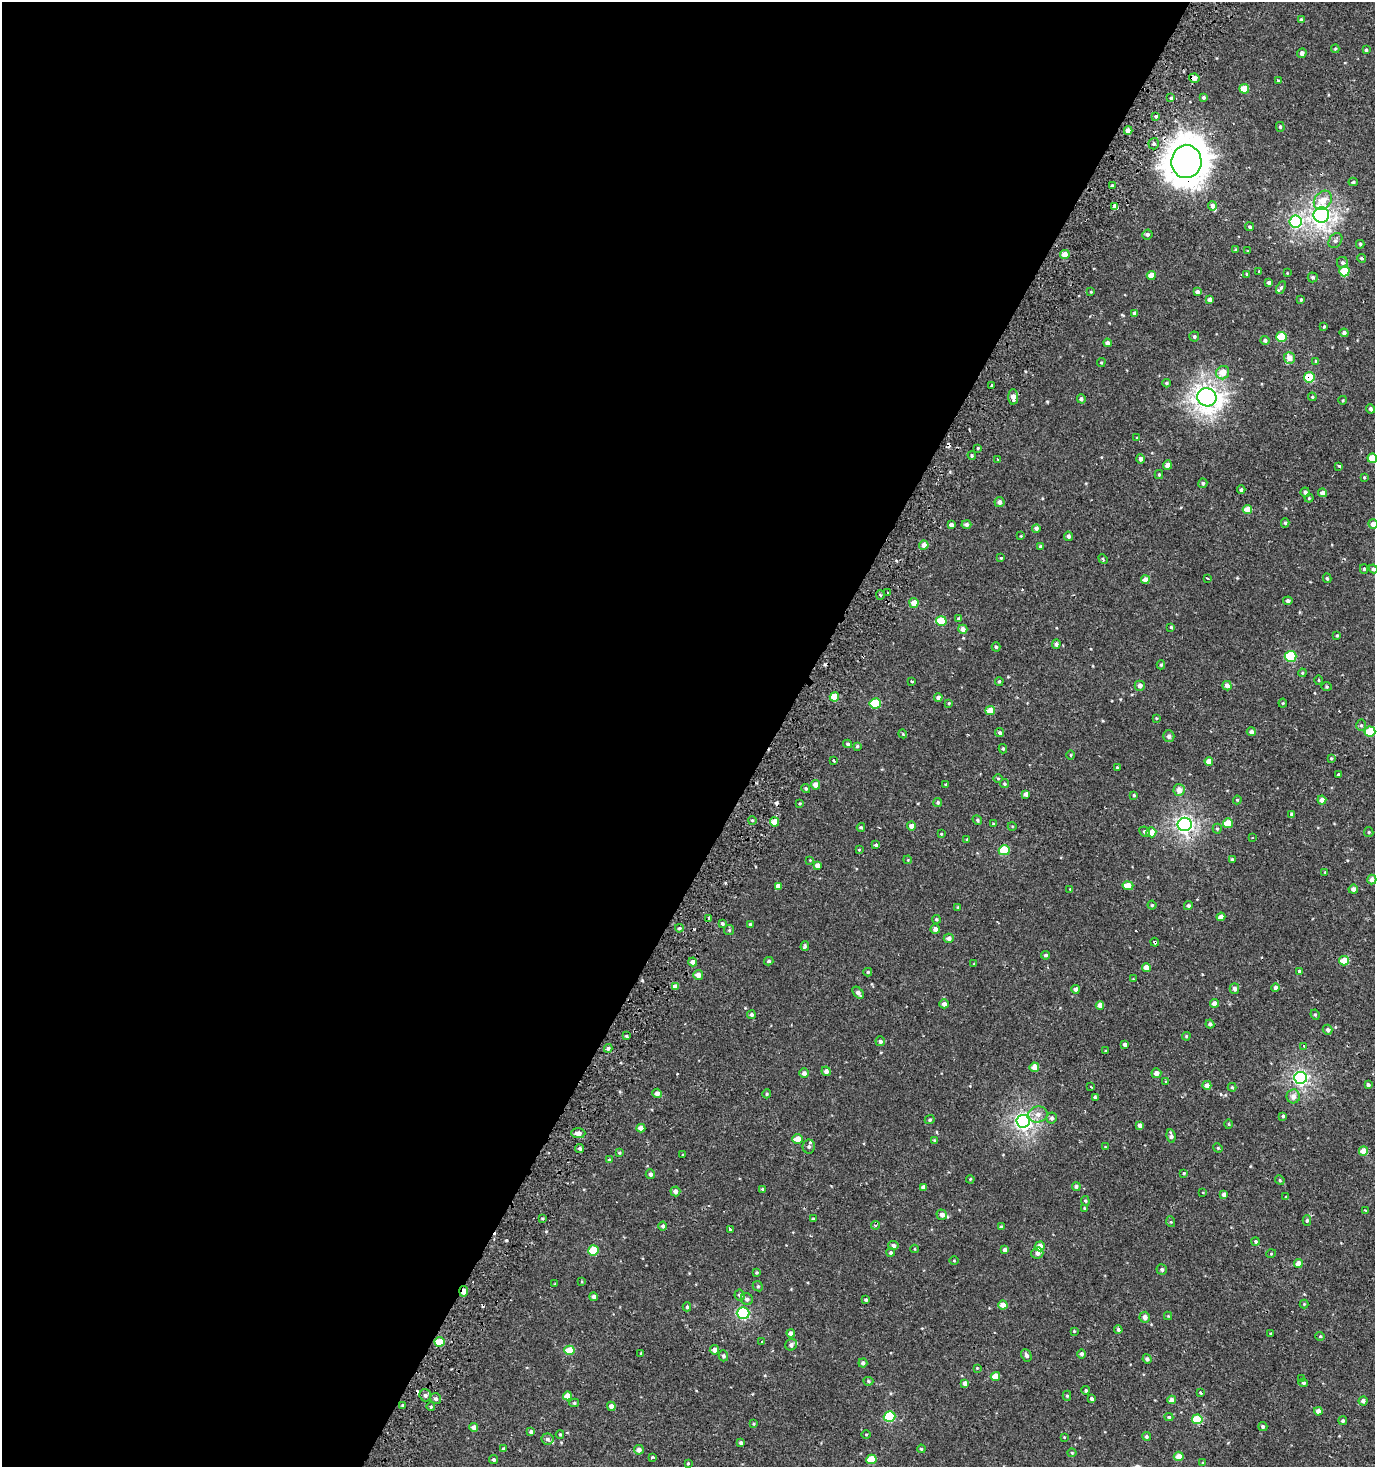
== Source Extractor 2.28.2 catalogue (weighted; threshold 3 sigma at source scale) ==
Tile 5 of 4 x 4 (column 1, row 2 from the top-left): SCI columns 254-1626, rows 2953-4417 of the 5973 x 5886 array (HDU 1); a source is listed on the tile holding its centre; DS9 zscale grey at full resolution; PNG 1377 x 1469 px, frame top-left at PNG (2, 2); each listed source drawn as its Kron ellipse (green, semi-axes under 4 px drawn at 4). Shown black and unused: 56% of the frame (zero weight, under 2 of 3 exposures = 2% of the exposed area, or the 3 px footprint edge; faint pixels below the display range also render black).
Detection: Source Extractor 2.28.2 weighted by HDU 2 'WHT'; one run over the whole footprint, this tile lists its part. Background 6.71e-04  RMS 0.0037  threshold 0.0168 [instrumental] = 3 sigma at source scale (4.5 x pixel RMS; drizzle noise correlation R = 1.50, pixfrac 1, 0.0396/0.0396 arcsec/px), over >= 5 px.
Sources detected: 383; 13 cosmic-ray / hot-pixel residue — neither listed nor drawn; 4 inside a brighter listed object's ellipse — not listed separately; the other 366 listed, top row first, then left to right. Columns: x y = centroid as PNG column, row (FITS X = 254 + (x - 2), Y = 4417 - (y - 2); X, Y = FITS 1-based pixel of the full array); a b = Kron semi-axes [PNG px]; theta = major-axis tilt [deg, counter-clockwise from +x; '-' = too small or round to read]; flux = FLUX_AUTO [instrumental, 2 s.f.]
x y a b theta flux
1301 20 4 4 - 0.84
1335 49 4 4 - 0.42
1366 50 4 4 - 0.68
1302 53 5 4 - 1.5
1194 78 5 4 - 2.4
1279 81 4 3 - 3.1
1244 89 5 4 - 6.1
1171 98 4 4 - 0.57
1203 98 4 4 - 0.68
1156 116 3 3 - 0.67
1280 127 5 4 - 0.47
1128 130 4 4 - 2.4
1154 144 6 5 - 0.72
1186 162 16 15 - 750
1353 182 5 4 - 0.59
1112 186 3 3 - 0.73
1323 200 10 8 51 4.4
1212 206 5 4 - 1.5
1115 207 4 3 - 31
1321 215 8 7 - 150
1296 221 6 6 - 46
1250 227 4 4 - 0.62
1147 234 5 5 - 1
1335 240 8 6 52 0.97
1360 244 4 3 - 0.53
1236 250 3 3 - 0.39
1248 251 4 2 - 0.25
1065 255 5 4 - 4.3
1361 258 4 3 - 0.5
1342 263 5 5 - 0.79
1344 271 5 5 - 12
1259 272 3 3 - 1.8
1287 273 3 2 - 0.27
1247 274 3 3 - 3.6
1151 275 4 4 - 3.3
1313 277 5 5 - 0.59
1269 282 3 3 - 0.79
1281 287 7 4 66 0.68
1091 292 3 3 - 0.35
1197 292 4 4 - 1.1
1210 299 4 3 - 1.1
1301 300 4 3 - 0.37
1135 313 4 4 - 1.3
1324 327 4 3 - 0.41
1344 333 4 4 - 1
1194 337 5 5 - 0.77
1281 337 5 5 - 12
1265 340 4 4 - 1
1107 343 4 4 - 1.3
1289 358 6 5 - 3
1316 361 4 4 - 0.52
1101 362 4 4 - 0.4
1223 373 7 6 - 4.8
1309 377 5 5 - 14
1166 383 4 4 - 0.48
992 386 3 2 - 0.6
1013 397 7 5 -89 2.3
1207 397 9 9 - 260
1312 397 4 4 - 0.38
1081 399 4 4 - 0.87
1343 400 4 3 - 0.32
1371 409 4 4 - 0.86
1137 438 3 3 - 1.5
978 448 4 3 - 0.37
972 455 4 3 - 0.44
1372 458 4 4 - 5.5
997 459 4 2 - 0.25
1141 459 4 4 - 1.5
1167 465 5 4 - 2.4
1339 466 3 3 - 2
1159 474 4 4 - 0.49
1364 477 4 3 - 0.34
1203 483 5 4 - 0.67
1241 490 4 4 - 0.73
1305 492 4 4 - 0.95
1323 493 4 4 - 1.6
1309 498 4 3 - 0.41
999 502 5 5 - 1.6
1247 510 4 4 - 4.1
1285 523 4 4 - 0.49
966 524 5 4 - 1
1373 524 5 4 - 1.8
951 525 4 4 - 1.7
1036 528 4 4 - 1
1021 536 3 3 - 0.28
1068 536 5 4 - 1.1
924 545 4 4 - 2.3
1041 547 4 4 - 0.72
1001 558 4 3 - 0.36
1103 559 5 3 - 0.45
1364 569 5 4 - 0.62
1373 569 4 4 - 0.76
1207 578 4 2 - 0.37
1327 578 5 4 - 0.55
1145 580 4 4 - 2.8
888 593 3 2 - 0.61
880 595 4 4 - 0.47
1288 601 4 4 - 0.89
914 603 5 4 - 3.9
959 619 4 4 - 0.73
941 621 5 5 - 11
1171 627 3 3 - 0.39
963 629 5 4 - 2.2
1337 635 3 3 - 0.35
1056 644 4 4 - 1.1
996 647 4 4 - 0.65
1291 656 6 5 - 19
1161 665 4 4 - 0.47
1302 673 4 4 - 0.36
1319 680 5 3 - 0.33
911 681 3 3 - 0.91
999 681 4 4 - 0.46
1140 686 5 5 - 1.9
1227 686 5 4 - 1.6
1327 687 5 3 - 0.43
834 697 4 4 - 7
938 697 4 4 - 1.1
875 703 5 5 - 15
949 703 4 4 - 0.37
1283 703 4 4 - 0.39
990 711 5 4 - 4.2
1156 718 4 4 - 0.37
1361 725 6 5 - 0.61
1251 732 4 4 - 1.3
1370 732 5 5 - 12
1000 733 4 3 - 0.76
903 734 4 3 - 0.33
1169 736 6 5 - 1.3
848 744 4 4 - 0.64
857 746 4 3 - 0.44
1003 749 5 3 - 0.51
1071 755 5 3 - 0.33
1331 758 4 4 - 0.38
833 760 3 3 - 0.9
1209 761 4 4 - 2.9
1117 768 3 3 - 5.6
1338 774 3 2 - 0.41
998 778 4 3 - 0.32
946 784 3 3 - 0.4
1005 784 4 4 - 0.55
815 785 5 4 - 2.7
806 789 5 4 - 0.55
1179 790 6 5 - 3
1026 794 4 4 - 1.5
1134 795 3 3 - 0.51
1237 800 4 4 - 0.32
1322 800 4 4 - 1.8
938 802 4 4 - 0.6
800 803 4 4 - 0.34
1291 814 4 3 - 0.61
752 820 4 3 - 0.36
977 820 5 4 - 0.49
774 822 4 4 - 5.5
1228 823 5 4 - 7.4
993 824 4 3 - 0.34
1185 824 7 6 - 120
911 826 4 4 - 1.8
1012 826 4 3 - 0.29
861 827 4 3 - 0.59
1217 829 5 4 - 0.46
1145 831 5 4 - 0.84
1151 832 5 5 - 3.2
1369 832 5 4 - 0.43
941 834 4 3 - 0.37
1252 837 3 2 - 0.3
967 839 3 3 - 0.39
876 845 4 3 - 0.75
859 850 4 3 - 0.34
1004 850 5 5 - 14
810 860 2 2 - 0.25
908 860 4 3 - 0.31
1232 860 4 3 - 0.82
818 865 4 4 - 2.3
1325 872 3 3 - 0.27
1372 880 5 4 - 1.9
778 886 3 3 - 18
1128 886 5 4 - 4.3
1070 889 3 3 - 0.24
1353 889 5 4 - 1.7
1152 905 4 4 - 0.45
1188 906 4 4 - 0.8
958 907 4 4 - 0.33
1221 917 4 4 - 2.5
709 918 3 3 - 3.2
937 919 4 4 - 0.46
722 923 3 3 - 0.61
750 924 4 3 - 0.45
679 928 4 3 - 0.61
935 929 5 4 - 1.6
729 930 5 5 - 0.56
949 938 5 4 - 1.4
1155 942 4 3 - 4.3
805 946 5 3 - 0.65
1046 955 4 4 - 0.63
769 961 4 3 - 0.65
1344 961 5 4 - 7.1
693 962 4 4 - 1.8
974 964 3 3 - 0.28
1146 967 4 4 - 3.1
1299 971 4 3 - 3.5
868 972 4 3 - 0.48
698 975 5 5 - 2.7
1133 979 3 3 - 0.22
675 986 4 4 - 2.5
1234 988 5 4 - 1.2
1276 988 4 4 - 1.2
1076 989 4 4 - 1.5
858 993 7 4 -51 1.6
1214 1003 4 4 - 2.6
944 1004 4 4 - 1.4
1100 1005 4 4 - 3.4
751 1015 4 4 - 0.93
1315 1015 5 4 - 0.5
1210 1024 4 4 - 0.87
1328 1030 5 4 - 0.92
626 1036 3 3 - 0.47
1186 1036 4 4 - 0.43
880 1041 5 5 - 0.96
1125 1044 4 3 - 8.4
1304 1046 3 3 - 2.6
608 1048 4 4 - 0.83
1105 1051 3 3 - 0.33
1034 1067 5 5 - 2.9
826 1071 4 4 - 1.4
804 1073 4 4 - 1.5
1156 1073 5 5 - 2.3
1300 1078 6 6 - 83
1166 1082 4 4 - 0.52
1207 1085 4 4 - 2.3
1368 1085 4 3 - 0.89
1091 1087 2 2 - 0.24
1232 1087 4 4 - 0.48
657 1093 4 4 - 1.8
767 1094 4 4 - 0.46
1293 1096 7 6 - 2.4
1095 1097 3 3 - 0.56
1038 1114 9 8 - 2.4
1283 1116 3 3 - 0.51
1052 1118 5 5 - 0.93
930 1120 5 4 - 0.55
1023 1121 6 6 - 120
1229 1124 5 3 - 0.35
1140 1125 4 4 - 1.5
641 1128 4 4 - 2.7
578 1133 7 5 0 2.2
1171 1136 7 4 -81 1.1
798 1139 5 4 - 3.9
934 1140 4 3 - 0.38
809 1146 7 6 - 1.2
1105 1147 4 3 - 0.31
580 1148 4 4 - 0.83
1218 1148 5 4 - 0.37
1363 1151 4 4 - 4.4
619 1153 4 3 - 0.41
683 1155 3 3 - 1.3
609 1160 4 3 - 0.41
1184 1173 3 3 - 0.34
650 1174 5 4 - 1.2
970 1179 4 3 - 0.34
1280 1180 5 4 - 0.45
1076 1186 4 4 - 0.73
923 1187 4 4 - 1.7
763 1189 4 3 - 0.63
675 1191 5 5 - 1.6
1203 1192 3 2 - 0.54
1224 1195 4 4 - 1.7
1286 1197 4 3 - 0.26
1085 1201 5 4 - 0.48
1085 1208 4 3 - 0.44
1365 1210 3 2 - 0.57
942 1215 5 5 - 1.5
542 1219 4 3 - 0.36
813 1219 4 3 - 0.55
1307 1220 5 4 - 0.65
1171 1222 5 3 - 0.38
876 1225 4 3 - 0.48
663 1226 4 4 - 0.87
1001 1227 4 4 - 0.62
730 1229 3 3 - 0.66
1255 1242 4 4 - 0.54
893 1245 5 4 - 1.2
1040 1246 5 5 - 3.8
915 1249 4 3 - 0.32
593 1250 5 5 - 11
1005 1250 4 4 - 1.4
891 1252 4 4 - 0.57
1037 1253 6 5 - 1.8
1271 1254 5 3 - 0.32
954 1261 4 3 - 0.31
1298 1263 4 4 - 3
1162 1270 5 5 - 0.87
756 1273 4 3 - 0.39
582 1282 3 2 - 0.62
555 1284 3 3 - 0.3
758 1286 5 4 - 0.51
464 1291 5 3 - 3.2
740 1295 6 5 - 1
594 1297 4 4 - 1.5
747 1299 6 5 - 1.1
866 1300 3 3 - 0.52
1304 1304 4 4 - 0.36
1003 1305 4 4 - 3.4
687 1307 4 4 - 0.6
743 1313 6 6 - 37
1168 1316 4 4 - 0.3
1145 1317 5 5 - 1.9
1118 1330 4 3 - 0.98
1074 1331 3 3 - 0.26
791 1333 4 4 - 1.3
1271 1334 3 2 - 0.31
1320 1336 5 4 - 0.39
440 1342 5 4 - 9.4
762 1342 4 3 - 0.34
791 1345 6 5 - 1.3
569 1350 5 5 - 7.2
714 1350 5 4 - 2
641 1353 3 3 - 0.32
1081 1354 4 4 - 0.95
1026 1355 6 5 - 1.3
723 1356 5 4 - 0.99
1147 1359 4 4 - 1
863 1363 4 4 - 1.2
977 1368 4 4 - 0.32
995 1376 5 4 - 4.6
1302 1379 3 2 - 0.67
868 1381 5 4 - 0.56
965 1383 4 4 - 1.8
1303 1383 5 4 - 0.59
1086 1390 4 4 - 0.62
1200 1392 3 3 - 1.3
425 1395 6 5 - 0.94
567 1396 4 4 - 4
1067 1396 5 4 - 0.45
436 1399 6 5 - 0.99
1092 1399 4 3 - 2.3
1172 1400 4 4 - 2
1363 1401 4 4 - 1.3
574 1403 5 4 - 0.56
403 1405 4 3 - 0.47
611 1406 4 4 - 2
431 1407 4 3 - 0.42
1318 1411 4 4 - 2
890 1417 6 5 - 20
1169 1417 4 4 - 0.52
1197 1419 5 5 - 11
1343 1421 4 4 - 0.76
754 1424 4 3 - 0.37
474 1427 4 4 - 2
1263 1427 4 4 - 0.78
531 1432 4 4 - 0.96
560 1434 4 4 - 0.4
866 1434 4 3 - 0.3
1146 1436 4 4 - 0.69
1064 1437 3 3 - 0.26
547 1439 6 5 - 1
741 1443 4 3 - 0.64
503 1448 4 3 - 0.33
921 1449 4 3 - 0.44
639 1450 5 4 - 2.1
1072 1453 4 4 - 0.38
1179 1456 5 4 - 3.8
653 1457 4 3 - 0.94
871 1459 5 5 - 7.5
494 1460 4 4 - 0.74
688 1463 4 4 - 0.35
1203 1463 4 4 - 0.45
Overlapping masked pixels (flux is a lower limit): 7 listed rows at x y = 1194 78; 1186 162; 1309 377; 1185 824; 1155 942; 578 1133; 464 1291
Isophote crosses this tile's border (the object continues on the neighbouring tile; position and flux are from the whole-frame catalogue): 4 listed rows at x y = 1372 458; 1373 524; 1373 569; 1370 732